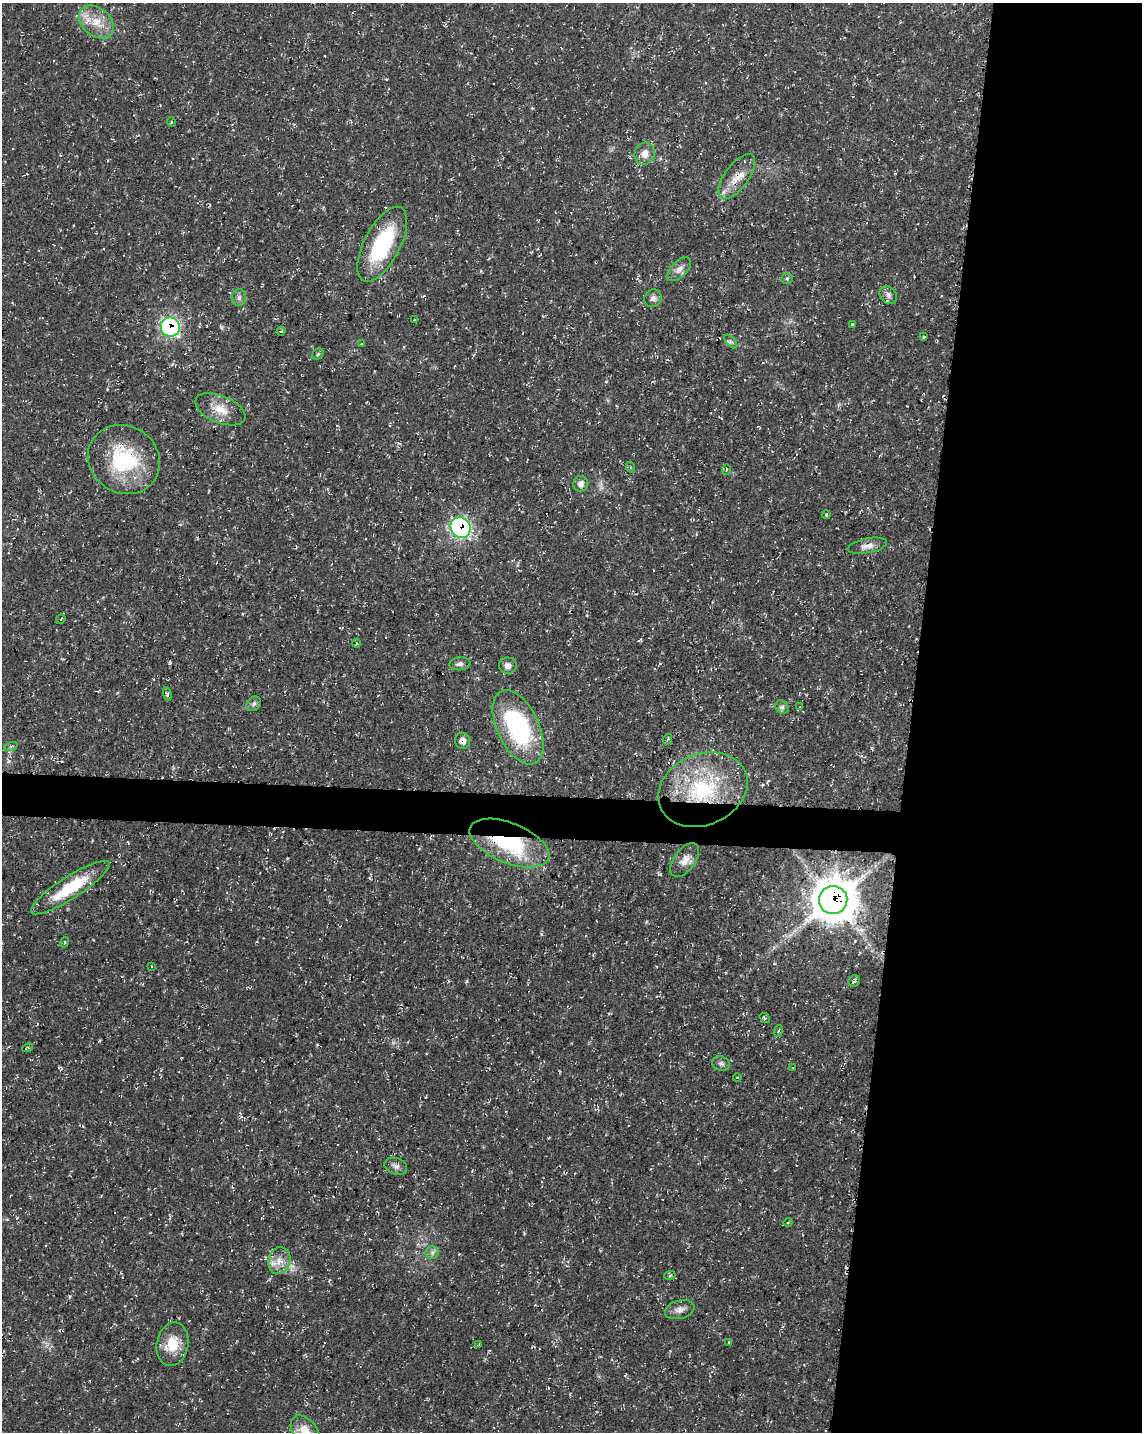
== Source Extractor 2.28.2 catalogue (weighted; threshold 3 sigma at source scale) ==
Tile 8 of 4 x 3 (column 4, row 2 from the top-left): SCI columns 3433-4572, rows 1717-3146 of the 4576 x 4806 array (HDU 1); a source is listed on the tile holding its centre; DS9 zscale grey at full resolution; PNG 1144 x 1434 px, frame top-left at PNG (2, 3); each listed source drawn as its Kron ellipse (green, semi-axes under 4 px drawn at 4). Shown black and unused: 23% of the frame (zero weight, under 3 of 4 exposures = <1% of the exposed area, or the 3 px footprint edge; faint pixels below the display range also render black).
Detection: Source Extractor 2.28.2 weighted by HDU 2 'WHT'; one run over the whole footprint, this tile lists its part. Background 0.0136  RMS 0.0022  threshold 0.01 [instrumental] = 3 sigma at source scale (4.5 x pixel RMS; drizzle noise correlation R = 1.50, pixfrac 1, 0.0396/0.0396 arcsec/px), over >= 5 px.
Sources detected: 67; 3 cosmic-ray / hot-pixel residue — neither listed nor drawn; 2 inside a brighter listed object's ellipse — not listed separately; the other 62 listed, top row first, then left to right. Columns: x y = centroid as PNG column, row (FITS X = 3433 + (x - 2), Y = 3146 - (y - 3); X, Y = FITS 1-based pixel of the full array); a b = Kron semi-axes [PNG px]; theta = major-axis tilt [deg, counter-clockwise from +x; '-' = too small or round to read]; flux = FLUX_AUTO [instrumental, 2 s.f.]
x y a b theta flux
96 22 19 14 -40 4.3
171 122 5 3 - 0.2
645 154 11 10 - 1.9
737 177 26 12 53 3.7
382 244 41 18 62 19
679 269 15 8 45 1.5
787 279 5 5 - 0.36
888 295 10 8 -52 1.1
239 298 8 7 - 0.83
653 298 9 8 - 0.97
415 319 4 2 - 0.22
852 324 4 3 - 0.19
170 327 10 9 - 43
281 331 4 4 - 0.31
924 337 3 3 - 0.28
731 342 8 4 -48 0.41
362 344 4 2 - 0.16
318 354 6 5 - 0.35
220 409 26 13 -22 3.9
124 459 37 33 -34 18
630 467 5 3 - 0.24
726 470 5 3 - 0.21
581 484 8 7 - 1.1
826 515 4 3 - 0.19
461 528 11 9 -50 48
867 546 20 7 11 1.7
61 619 5 3 - 0.19
357 643 4 3 - 0.27
460 664 10 6 7 0.8
508 666 9 8 - 1.2
167 694 7 4 -76 0.35
254 704 8 6 45 0.58
782 707 7 6 - 0.56
800 707 3 2 - 0.17
518 727 40 21 -65 29
668 739 5 3 - 0.25
462 741 8 7 - 1.4
11 746 7 4 19 0.38
703 790 46 35 23 25
509 843 42 20 -22 21
685 860 20 10 54 2.1
70 888 46 11 33 11
833 900 14 14 - 710
65 942 5 3 - 0.22
152 966 3 2 - 0.14
854 981 6 5 - 0.39
765 1018 6 4 -36 0.29
778 1031 6 3 70 0.32
28 1048 5 3 - 0.26
721 1064 9 7 -25 0.62
792 1068 3 2 - 0.17
737 1077 4 3 - 0.15
396 1166 12 8 -20 1
788 1222 4 3 - 0.23
432 1253 7 6 - 0.67
279 1261 13 11 75 2.2
670 1275 5 3 - 0.28
680 1310 15 9 15 1.5
729 1342 3 2 - 0.19
172 1344 22 16 79 5.3
479 1344 3 2 - 0.19
305 1431 18 11 -52 3.7
Overlapping masked pixels (flux is a lower limit): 9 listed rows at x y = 737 177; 170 327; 124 459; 461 528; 867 546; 462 741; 703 790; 509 843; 833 900
Isophote crosses this tile's border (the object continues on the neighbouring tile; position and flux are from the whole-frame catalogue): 1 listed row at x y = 305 1431
Unlisted compact peaks at least as high as the median listed source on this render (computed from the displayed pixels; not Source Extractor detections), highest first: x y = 170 663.